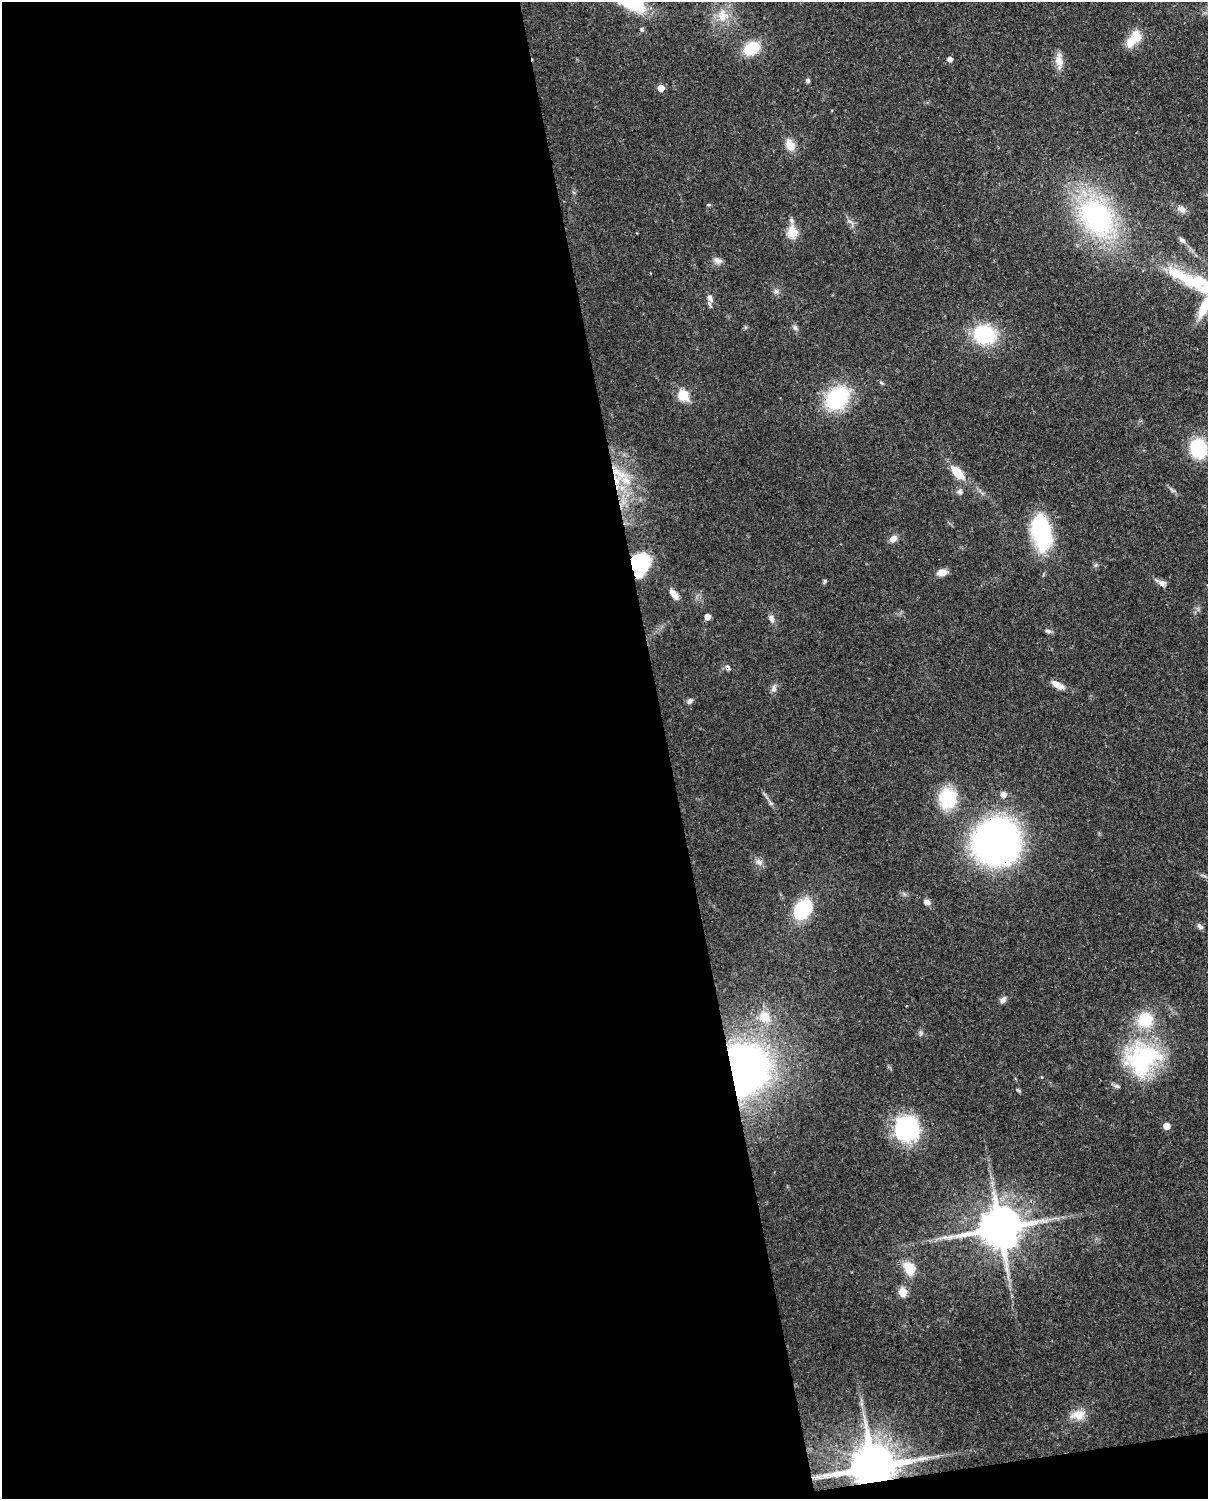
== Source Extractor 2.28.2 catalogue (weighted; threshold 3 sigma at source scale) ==
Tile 9 of 4 x 3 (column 1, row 3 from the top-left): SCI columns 97-1302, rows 161-1657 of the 5007 x 4916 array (HDU 1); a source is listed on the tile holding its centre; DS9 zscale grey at full resolution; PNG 1210 x 1501 px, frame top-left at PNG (2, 2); no overlay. Shown black and unused: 56% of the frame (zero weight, under 3 of 4 exposures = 7% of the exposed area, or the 3 px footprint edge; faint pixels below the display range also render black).
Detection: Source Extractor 2.28.2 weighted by HDU 2 'WHT'; one run over the whole footprint, this tile lists its part. Background 0.126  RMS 0.0044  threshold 0.02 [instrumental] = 3 sigma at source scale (4.5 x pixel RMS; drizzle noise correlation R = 1.50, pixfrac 1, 0.05/0.05 arcsec/px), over >= 5 px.
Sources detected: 71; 1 inside a brighter object's white glare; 1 cosmic-ray / hot-pixel residue — not listed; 7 inside a brighter listed object's ellipse — not listed separately; the other 62 listed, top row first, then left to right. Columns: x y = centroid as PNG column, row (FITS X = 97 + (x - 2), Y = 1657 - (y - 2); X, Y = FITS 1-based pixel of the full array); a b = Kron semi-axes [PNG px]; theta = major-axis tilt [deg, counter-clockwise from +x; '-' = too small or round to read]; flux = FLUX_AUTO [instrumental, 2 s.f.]
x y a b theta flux
722 16 18 16 -90 8.6
1136 36 15 13 -87 6.6
751 48 19 14 33 13
950 59 5 4 - 2.3
1059 61 23 9 -83 4.5
808 81 6 6 - 0.8
661 88 5 5 - 6.3
790 145 15 10 -71 5.4
708 205 5 4 - 0.64
1181 209 13 8 -29 2.6
1097 217 36 25 -56 91
791 221 10 6 -60 1.4
851 222 10 4 -35 1.2
792 232 5 5 - 30
1182 240 11 6 -40 1.6
717 260 12 7 -19 2
1185 278 72 13 -30 29
776 291 7 6 - 1.3
710 298 11 8 -61 2.2
1204 307 26 9 66 12
795 327 9 5 -63 1.2
984 335 20 17 -16 32
683 395 14 11 -55 7.8
837 398 29 22 47 33
1198 448 19 16 -75 24
619 473 27 10 -30 9.8
957 473 13 6 -49 13
1172 490 10 4 -30 1.1
960 491 7 7 - 1.3
1041 532 36 18 -78 45
893 539 10 7 36 2.4
640 562 21 19 1 22
942 572 11 7 14 3.9
824 581 8 4 81 0.64
1162 583 15 7 -24 2.2
674 594 13 6 -50 3.6
707 617 5 4 - 4.6
771 618 10 7 -69 2
1048 631 8 5 -15 1.1
1057 685 15 7 -31 4.4
774 688 10 7 81 1.7
690 701 9 6 54 1.3
1003 794 6 5 - 3.6
947 798 22 19 88 21
995 841 43 33 46 180
759 862 11 8 -26 2.2
927 902 6 6 - 2.4
803 909 17 11 52 39
1200 926 9 5 -44 1.3
1003 1000 10 6 55 1.7
764 1017 17 15 -34 7.5
921 1033 7 4 -71 0.8
1142 1059 49 43 43 51
744 1070 34 30 84 250
1018 1090 7 4 -43 0.63
1166 1126 5 5 - 6.4
907 1129 21 20 - 56
1000 1228 13 11 11 1800
910 1269 9 7 -46 15
902 1292 5 5 - 15
1078 1415 20 12 4 6.2
873 1467 13 11 10 2300
Overlapping masked pixels (flux is a lower limit): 6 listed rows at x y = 619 473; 640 562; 995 841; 744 1070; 1000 1228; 873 1467
Isophote crosses this tile's border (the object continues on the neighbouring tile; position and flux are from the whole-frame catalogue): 2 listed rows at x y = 1185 278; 1204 307